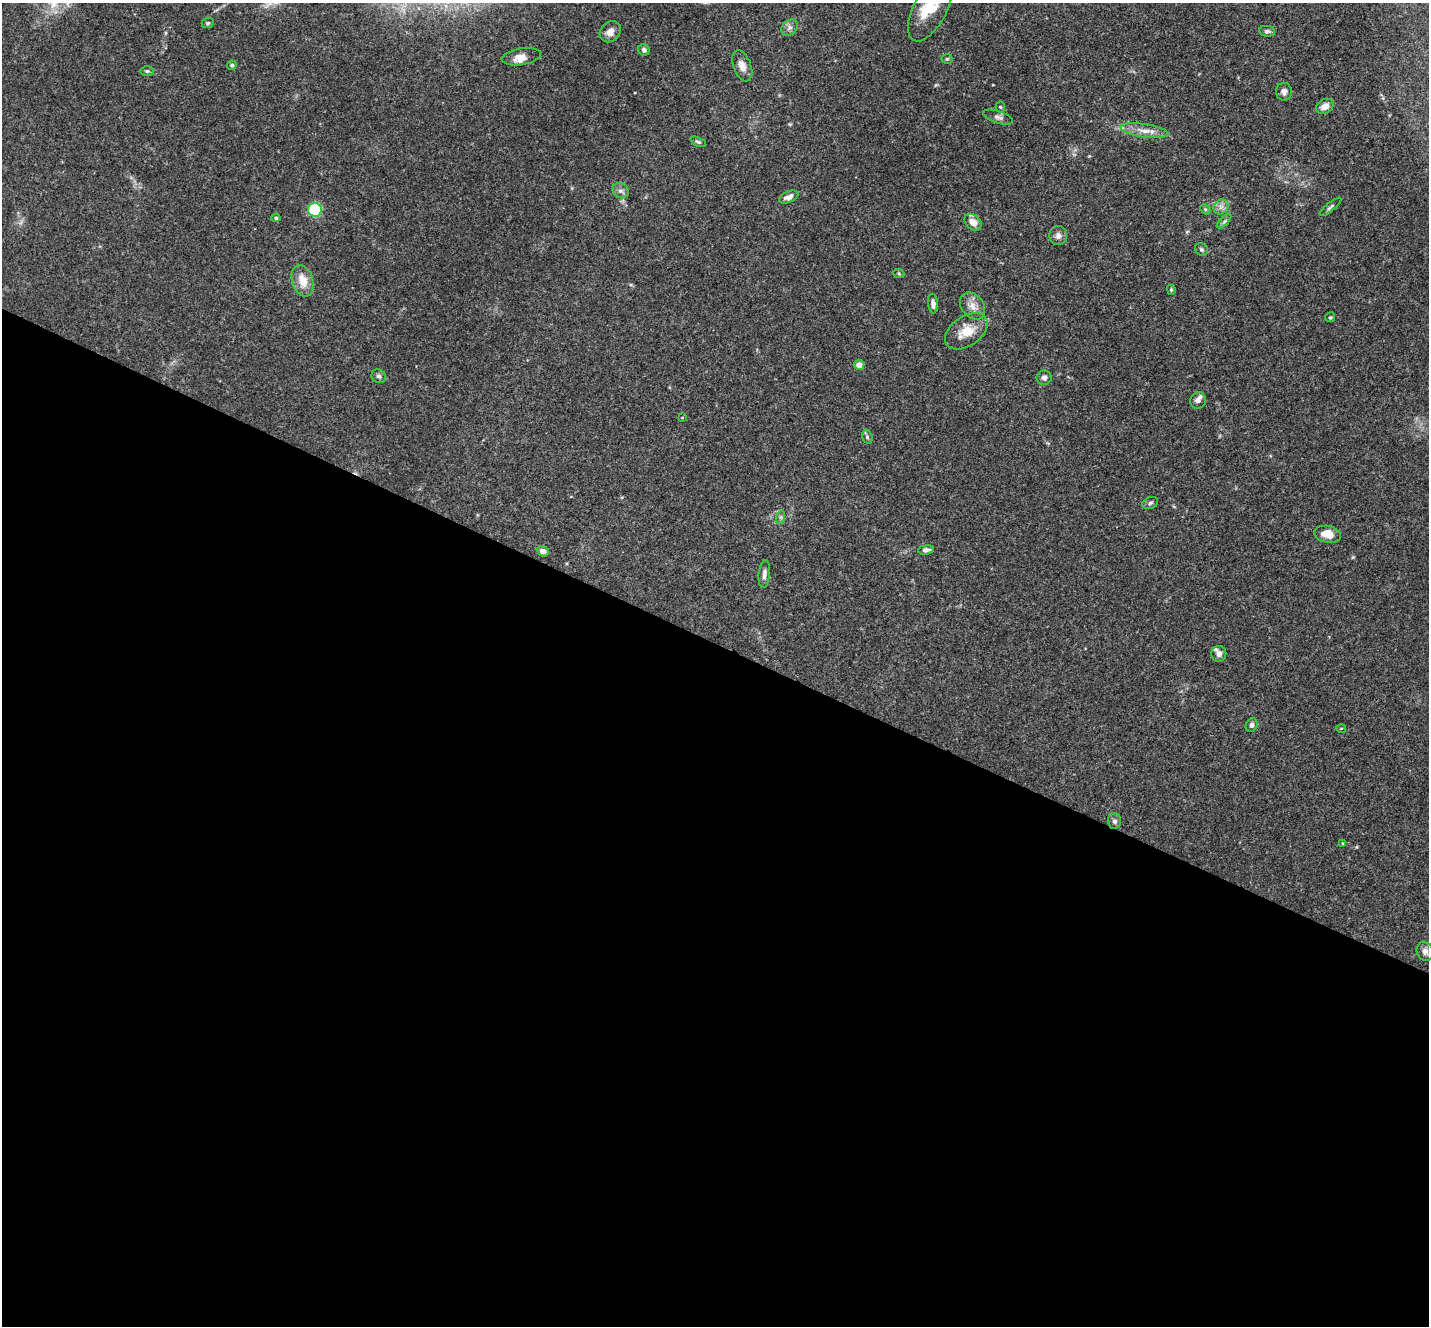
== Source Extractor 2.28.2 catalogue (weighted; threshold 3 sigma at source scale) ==
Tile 14 of 4 x 4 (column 2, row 4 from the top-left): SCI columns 1434-2860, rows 285-1608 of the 5718 x 5728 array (HDU 1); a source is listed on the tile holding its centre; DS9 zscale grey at full resolution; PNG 1431 x 1328 px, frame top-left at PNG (2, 3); each listed source drawn as its Kron ellipse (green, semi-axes under 4 px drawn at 4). Shown black and unused: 52% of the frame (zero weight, under 3 of 4 exposures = <1% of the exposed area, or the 3 px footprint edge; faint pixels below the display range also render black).
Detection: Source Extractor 2.28.2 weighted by HDU 2 'WHT'; one run over the whole footprint, this tile lists its part. Background 0.113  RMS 0.007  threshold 0.0314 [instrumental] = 3 sigma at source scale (4.5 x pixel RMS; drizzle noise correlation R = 1.50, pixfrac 1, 0.05/0.05 arcsec/px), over >= 5 px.
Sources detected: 58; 5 inside a brighter listed object's ellipse — not listed separately; the other 53 listed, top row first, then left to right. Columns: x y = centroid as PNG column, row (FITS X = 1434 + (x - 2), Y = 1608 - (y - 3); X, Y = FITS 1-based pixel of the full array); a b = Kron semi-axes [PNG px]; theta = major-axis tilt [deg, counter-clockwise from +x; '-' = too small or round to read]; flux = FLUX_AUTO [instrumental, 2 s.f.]
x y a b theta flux
931 8 37 16 63 21
208 23 6 5 - 1.1
790 28 9 7 43 2.6
1267 31 8 5 -7 1.5
610 32 11 9 46 5.1
644 50 6 5 - 2.6
521 57 20 8 9 5.5
947 59 5 5 - 0.85
232 65 5 4 - 1.3
742 66 16 9 -69 5.1
147 71 7 5 0 1.3
1284 92 9 8 - 2.8
1325 106 9 7 32 5.4
1000 107 5 5 - 0.91
998 117 15 6 -18 2.6
1145 131 24 6 -8 7.5
698 142 8 4 -24 1.2
621 191 8 7 - 2.4
789 197 10 5 23 3.9
1221 207 8 6 45 3.1
1330 207 13 4 39 1.6
1205 209 6 4 -45 0.95
315 210 7 7 - 34
276 218 4 4 - 1.2
1224 221 9 3 45 1.3
973 222 9 7 -42 5.5
1058 235 9 9 - 3.2
1201 249 7 6 - 1.2
899 274 6 3 -20 0.86
303 281 16 10 -72 11
1171 290 5 4 - 0.81
933 303 10 5 -85 3
973 306 15 11 -53 6.1
1330 317 5 5 - 1.1
966 331 24 15 34 13
859 365 5 5 - 3.7
379 376 7 6 - 2.1
1044 378 7 7 - 2.9
1198 400 8 8 - 2.7
682 417 3 2 - 0.42
867 437 7 5 -70 1.2
1150 503 8 5 19 1.4
781 517 7 4 72 1.3
1328 534 13 8 -10 8.2
926 550 8 4 9 2.5
543 551 6 5 - 3.9
764 574 14 5 84 2.8
1219 654 8 7 - 3.1
1252 725 7 5 58 2
1341 728 5 3 - 0.63
1115 821 7 6 - 2
1342 843 3 2 - 0.44
1425 951 10 8 -70 3.4
Isophote crosses this tile's border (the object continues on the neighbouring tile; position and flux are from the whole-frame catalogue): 1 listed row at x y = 931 8